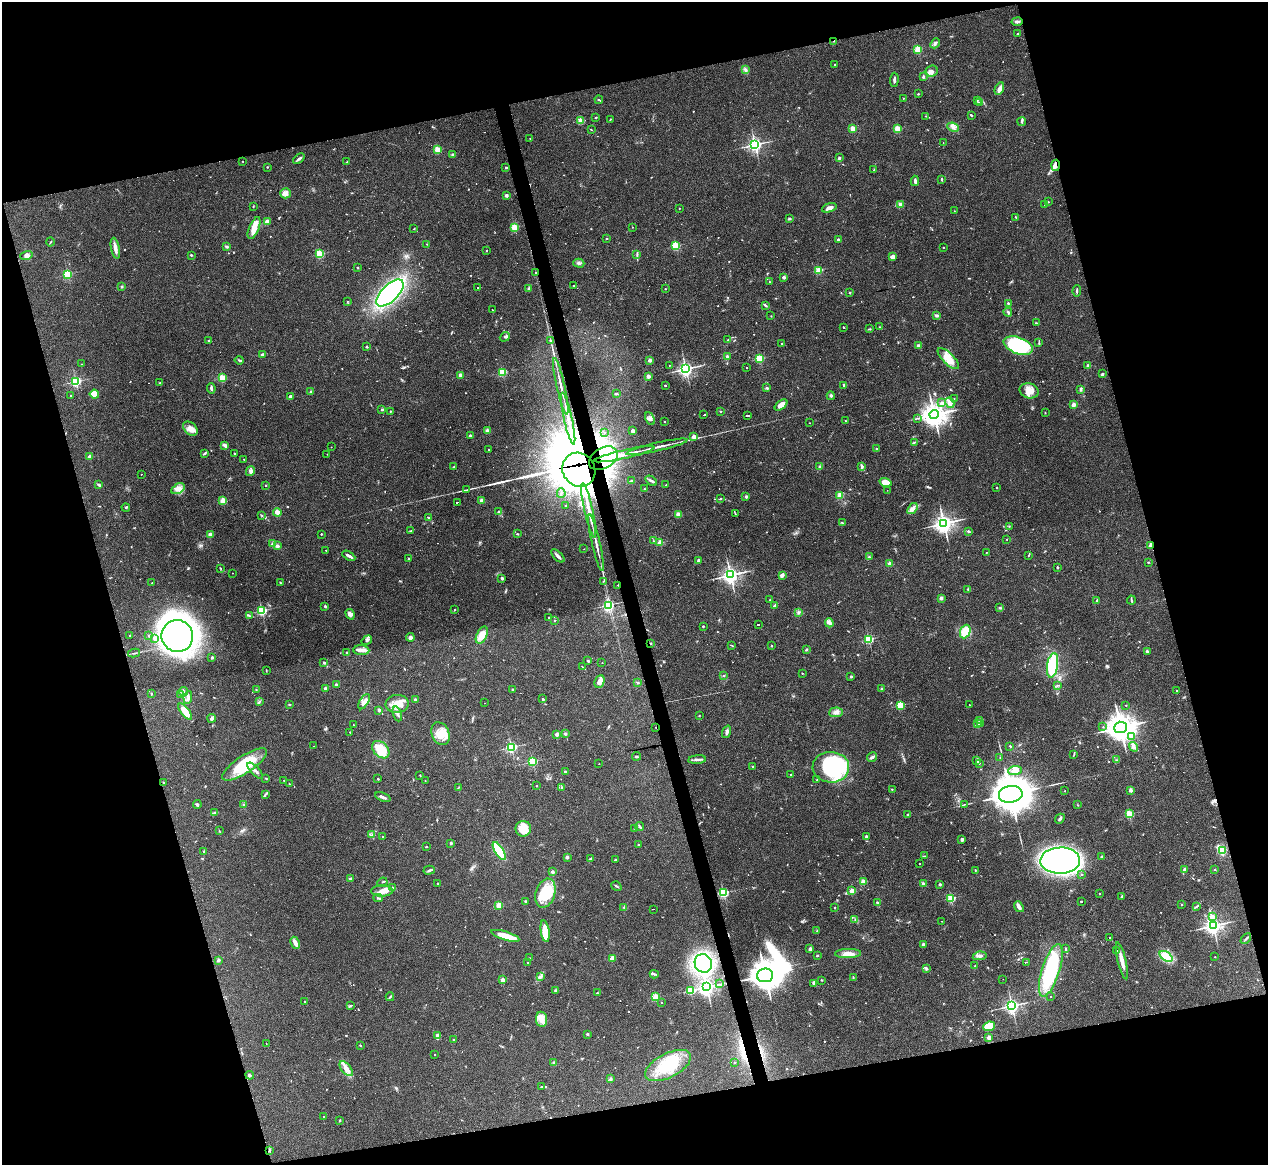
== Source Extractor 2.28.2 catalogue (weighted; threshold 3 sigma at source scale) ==
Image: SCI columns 1-5061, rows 254-4903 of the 5061 x 5039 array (HDU 1 of 3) = the unmasked area's bounding box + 8 px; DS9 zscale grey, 4 x 4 block average (1 PNG px = mean of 4 x 4 image px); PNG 1270 x 1167 px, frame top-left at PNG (2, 2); each listed source drawn as its Kron ellipse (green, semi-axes under 4 px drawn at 4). Shown black and unused: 31% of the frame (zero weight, under 3 of 4 exposures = <1% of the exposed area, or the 3 px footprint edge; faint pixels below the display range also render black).
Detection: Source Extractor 2.28.2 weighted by HDU 2 'WHT'. Background 0.0954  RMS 0.0058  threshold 0.026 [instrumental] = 3 sigma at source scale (4.5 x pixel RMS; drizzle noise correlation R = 1.50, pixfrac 1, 0.05/0.05 arcsec/px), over >= 5 px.
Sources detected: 848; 6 too faint to see at this stretch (4 x 4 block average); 13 inside a brighter object's white glare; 36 cosmic-ray / hot-pixel residue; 2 long thin detections or spike segments (spike, bleed or trail) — neither listed nor drawn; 11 coinciding with a brighter row at this scale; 30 inside a brighter listed object's ellipse — not listed separately; of the other 750, all 500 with FLUX_AUTO >= 1.71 (the completeness limit of this list) listed and drawn (250 fainter detections not listed), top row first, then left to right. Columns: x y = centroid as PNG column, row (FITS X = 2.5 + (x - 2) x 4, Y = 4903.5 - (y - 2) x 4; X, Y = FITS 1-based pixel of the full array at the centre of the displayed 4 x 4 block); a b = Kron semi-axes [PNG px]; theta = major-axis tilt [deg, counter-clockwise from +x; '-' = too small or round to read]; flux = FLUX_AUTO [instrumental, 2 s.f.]
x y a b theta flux
1017 22 5 3 - 8.7
1017 34 2 2 - 4.8
834 41 2 2 - 1.9
935 43 5 2 - 6.8
918 49 2 2 - 210
835 64 2 2 - 6.2
745 70 2 2 - 3.6
932 71 6 5 - 15
923 77 3 2 - 4.8
894 80 7 2 86 11
999 89 7 3 65 18
918 94 2 2 - 7.1
903 98 2 2 - 3.9
599 100 4 2 - 3.5
977 100 3 2 - 3.3
979 103 2 2 - 4.1
971 115 3 2 - 4
925 116 2 2 - 2.7
596 117 3 2 - 2.2
610 119 2 2 - 2.2
580 121 2 2 - 100
1022 122 4 2 - 5
953 127 6 3 -22 13
853 128 2 2 - 120
591 129 2 2 - 2.2
897 129 2 2 - 180
530 139 2 2 - 1.7
943 143 2 2 - 2.2
755 145 3 2 - 950
437 150 2 2 - 180
452 154 3 2 - 3.8
839 158 2 2 - 23
299 159 6 2 39 8.5
243 161 2 2 - 2.4
346 162 2 2 - 3.4
1056 165 5 4 - 17
267 167 2 2 - 2.3
506 168 2 2 - 12
874 170 3 2 - 3.3
942 179 3 2 - 3.5
915 181 5 2 - 10
285 193 5 5 - 14
506 195 2 2 - 34
1048 202 2 2 - 5.2
900 204 3 3 - 15
1045 205 2 2 - 9.8
253 206 2 2 - 1.9
679 208 2 2 - 1.8
829 208 8 3 16 17
954 211 2 2 - 2.8
1016 217 3 2 - 2.3
790 219 3 2 - 3.2
267 221 2 2 - 81
514 227 2 2 - 210
632 227 2 2 - 2.3
254 228 11 5 67 39
414 229 2 2 - 1.8
607 238 2 2 - 2.5
838 240 2 2 - 28
50 242 4 2 - 2.5
427 244 2 2 - 2.9
227 246 3 2 - 7.5
676 246 2 2 - 260
943 247 2 2 - 4.8
115 248 11 3 -79 21
487 250 2 2 - 3.9
320 254 2 2 - 290
191 255 2 2 - 10
637 255 3 2 - 2.1
26 256 6 4 17 11
893 257 4 3 - 17
579 263 5 4 - 9.7
357 267 3 2 - 2.8
819 270 2 2 - 200
536 272 2 2 - 3.6
68 274 2 2 - 330
784 277 2 2 - 28
769 282 3 2 - 2.4
573 285 2 2 - 3.1
122 287 2 2 - 17
478 287 3 2 - 93
528 289 4 2 - 4.7
665 289 2 2 - 4.9
1077 291 6 2 88 5.1
850 292 2 2 - 2.2
390 293 17 8 44 540
347 302 3 2 - 1.8
1008 303 2 2 - 12
765 305 3 2 - 6.3
492 310 2 2 - 1.9
1008 312 4 2 - 3.7
937 315 3 2 - 7.1
771 316 2 2 - 1.9
1036 323 3 2 - 2.5
843 327 2 2 - 7.1
879 327 3 2 - 3.3
870 329 3 2 - 2.3
505 337 5 2 - 6.3
209 340 2 2 - 9.4
728 340 2 2 - 1.8
550 341 2 2 - 2.4
1039 342 3 2 - 2
782 343 2 2 - 7.5
918 346 2 2 - 42
1018 346 15 8 -20 290
367 347 2 2 - 15
262 354 2 2 - 25
727 356 2 2 - 8.1
760 358 2 2 - 280
948 359 14 5 -45 57
239 360 4 2 - 4
650 360 2 2 - 46
81 364 2 2 - 2.4
669 365 2 2 - 55
1088 366 2 2 - 11
747 368 2 2 - 1.8
686 369 3 3 - 980
502 372 2 2 - 290
1102 374 2 2 - 3.1
460 375 2 2 - 39
648 376 2 2 - 60
222 378 2 2 - 220
76 381 2 2 - 450
160 383 2 2 - 17
665 385 2 2 - 9.3
844 385 2 2 - 5.6
561 386 29 2 -77 28
211 388 5 2 - 7.3
767 388 3 2 - 5.1
1081 390 2 2 - 2.6
311 391 2 2 - 13
1029 391 9 7 -15 42
617 393 2 2 - 2.4
94 394 4 4 - 48
71 396 2 2 - 8.5
831 396 4 2 - 5.6
290 397 2 2 - 35
954 398 2 2 - 2.9
942 403 2 2 - 22
950 403 5 2 - 9.3
781 405 7 4 38 25
1073 405 2 2 - 63
382 409 2 2 - 18
390 411 2 2 - 3.3
721 411 2 2 - 3.5
1045 413 2 2 - 1.9
704 415 2 2 - 80
747 415 3 2 - 130
934 415 5 4 - 3100
917 418 2 2 - 2.5
568 419 26 2 -77 63
650 419 7 3 -66 10
665 421 2 2 - 2.9
846 421 3 2 - 3
809 423 2 2 - 2.1
190 429 8 5 -43 22
633 430 2 2 - 49
487 431 2 2 - 79
604 432 2 2 - 3.2
470 435 2 2 - 21
694 437 2 2 - 61
915 442 2 2 - 2
225 445 4 2 - 19
331 447 2 2 - 2.6
657 447 31 2 13 35
876 448 2 2 - 7.2
489 449 2 2 - 21
205 453 4 2 - 4.2
234 453 2 2 - 8.3
327 454 2 2 - 2
624 454 31 2 13 86
90 457 2 2 - 58
603 458 16 10 30 190
244 459 2 2 - 2.8
862 466 3 3 - 5.6
454 467 2 2 - 2.5
820 467 2 2 - 2.2
579 470 18 16 -55 12000
250 471 5 3 - 10
141 474 2 2 - 2.1
631 481 2 2 - 2.3
651 481 6 2 -33 7.6
885 482 6 4 -16 31
99 485 3 2 - 6.6
266 485 2 2 - 5.6
666 485 2 2 - 6.2
997 488 2 2 - 7.3
178 489 7 4 29 17
644 489 2 2 - 1.8
466 490 4 2 - 3.2
887 490 2 2 - 1.9
561 493 5 2 - 3.5
840 495 2 2 - 130
746 497 2 2 - 30
721 499 2 2 - 3.1
481 500 2 2 - 55
223 501 2 2 - 130
457 502 2 2 - 59
566 506 2 2 - 6.3
126 507 4 2 - 3.3
912 509 6 2 54 9.8
589 510 28 2 -77 69
277 512 4 3 - 22
498 512 2 2 - 11
735 513 2 2 - 1.9
678 514 2 2 - 98
262 515 3 2 - 2.5
429 518 2 2 - 11
842 523 4 2 - 3.1
944 523 4 3 - 1600
1009 526 2 2 - 1.8
411 531 2 2 - 1.8
968 531 3 2 - 5.1
210 534 2 2 - 57
321 534 2 2 - 6.4
517 534 3 2 - 3.1
1007 539 2 2 - 3.7
653 541 2 2 - 1.8
596 543 29 2 -77 27
660 543 2 2 - 120
273 544 4 3 - 9.1
1151 545 2 2 - 81
277 546 3 3 - 8
584 549 2 2 - 1.7
326 550 2 2 - 3.2
986 552 2 2 - 1.8
1029 555 2 2 - 2
349 556 7 2 -30 11
558 556 8 2 -45 13
869 557 4 2 - 4.5
408 559 2 2 - 7.8
699 561 2 2 - 40
1148 562 2 2 - 2.3
890 564 2 2 - 78
1057 567 3 2 - 2.3
220 568 2 2 - 1.8
232 573 2 2 - 2.3
730 575 3 3 - 1500
782 575 3 3 - 12
502 578 2 2 - 26
603 581 2 2 - 2.1
152 583 2 2 - 4
280 583 2 2 - 2.1
618 585 2 2 - 3.3
968 589 3 2 - 3
941 598 2 2 - 45
770 600 2 2 - 2
1097 600 2 2 - 24
1131 600 4 2 - 3.7
608 605 2 2 - 750
775 605 4 2 - 8.6
325 606 2 2 - 18
1000 607 3 2 - 4
455 610 2 2 - 8
262 611 2 2 - 390
798 612 4 2 - 2.4
350 614 5 4 - 12
249 616 2 2 - 2
549 618 2 2 - 8.5
554 621 2 2 - 3.8
829 623 4 4 - 9.8
758 625 2 2 - 170
703 626 2 2 - 11
965 632 7 5 66 86
130 635 2 2 - 2.2
149 635 2 2 - 9.6
482 635 9 5 65 41
177 636 16 15 - 2200
410 637 4 3 - 10
155 638 3 2 - 7.8
869 639 2 2 - 390
367 640 6 3 33 6.6
650 643 2 2 - 2.8
731 645 4 2 - 2.5
771 646 3 2 - 1.9
361 650 8 5 -4 19
806 650 2 2 - 12
1147 651 2 2 - 3.7
134 653 6 2 10 5.3
347 653 3 2 - 2.8
212 657 2 2 - 23
588 661 2 2 - 5.2
323 663 3 2 - 4.6
602 663 2 2 - 1.9
1053 665 12 5 81 210
582 667 3 2 - 1.7
266 670 3 2 - 1.8
802 673 2 2 - 5
724 676 3 2 - 2.2
851 676 2 2 - 20
599 682 6 4 64 21
637 683 3 2 - 2.5
336 685 2 2 - 21
1057 685 2 2 - 1.9
325 688 2 2 - 26
882 689 2 2 - 28
256 690 2 2 - 2.2
513 690 2 2 - 6.9
1177 690 2 2 - 2.6
183 692 4 3 - 8.9
151 694 3 2 - 3
181 695 4 2 - 3.1
188 697 6 3 81 11
543 699 2 2 - 15
415 700 2 2 - 33
259 702 3 2 - 1.9
364 702 8 4 59 20
484 703 2 2 - 6.6
289 704 2 2 - 9.7
397 704 11 9 6 51
900 705 2 2 - 240
969 705 2 2 - 2.1
1126 705 2 2 - 1.8
379 710 2 2 - 32
185 712 10 3 -52 69
836 712 6 5 - 16
397 714 8 3 -71 11
699 716 2 2 - 2
212 718 4 3 - 7.5
980 720 2 2 - 3.1
980 723 3 2 - 3.8
978 724 3 2 - 3.6
353 725 2 2 - 2.6
656 727 2 2 - 3.7
1103 727 2 2 - 2.5
1120 727 6 5 - 4600
350 732 2 2 - 6
727 732 6 2 73 12
440 734 12 8 -67 56
557 734 2 2 - 53
565 734 2 2 - 24
1131 737 3 2 - 4.5
314 746 2 2 - 2.2
1010 746 3 2 - 2.7
511 747 2 2 - 620
1133 747 5 3 - 9.2
381 750 10 7 -45 84
1074 754 3 2 - 1.9
636 756 4 2 - 4
872 757 5 3 - 7.7
1000 757 2 2 - 2.2
697 760 9 2 5 9.6
1117 760 2 2 - 1.9
977 761 4 2 - 10
532 762 2 2 - 410
979 763 2 2 - 1.9
245 764 26 8 33 150
599 764 2 2 - 2
753 767 2 2 - 4.1
831 767 18 15 -2 450
1015 770 7 4 3 22
255 771 10 2 -47 14
565 772 2 2 - 20
791 774 2 2 - 4.9
420 775 2 2 - 2.2
266 778 2 2 - 1.8
378 779 2 2 - 9.2
284 780 2 2 - 5.6
817 780 2 2 - 1.9
425 781 2 2 - 2
163 782 2 2 - 1.9
289 784 2 2 - 7.7
537 786 2 2 - 1.7
562 787 3 2 - 1.8
458 788 2 2 - 2
892 789 2 2 - 4.5
1130 790 2 2 - 48
1065 791 2 2 - 3.1
1011 794 12 8 8 13000
265 795 3 2 - 4.2
383 797 8 3 -21 9.3
243 804 2 2 - 1.7
197 805 4 3 - 4.3
964 805 3 2 - 1.9
1078 805 2 2 - 1.9
215 813 4 2 - 4.3
1129 814 2 2 - 280
908 815 2 2 - 19
1060 819 5 2 - 6.3
640 826 4 2 - 4.4
634 828 2 2 - 4.4
523 829 8 7 - 60
219 831 3 2 - 1.8
372 835 2 2 - 2.3
383 836 2 2 - 3.8
866 837 4 3 - 7.2
962 839 4 2 - 6.3
451 843 2 2 - 20
638 844 2 2 - 7.3
426 847 2 2 - 7.3
1222 850 4 3 - 50
204 851 2 2 - 2.2
499 851 10 4 -59 130
924 856 3 2 - 2.8
567 857 2 2 - 29
1102 857 2 2 - 25
591 858 3 2 - 4.4
615 860 2 2 - 17
1060 861 20 13 1 1100
920 864 2 2 - 3.1
1185 869 2 2 - 35
429 870 6 2 16 5.8
975 870 2 2 - 1.9
1214 870 3 2 - 2.2
552 872 2 2 - 37
1081 874 2 2 - 5.1
350 879 3 2 - 7.4
382 882 5 2 - 3.4
863 882 2 2 - 95
438 883 2 2 - 3.1
923 884 2 2 - 37
940 884 2 2 - 22
616 886 5 2 - 4.6
392 888 2 2 - 21
382 891 11 5 1 31
852 891 2 2 - 95
545 893 15 9 72 120
723 893 2 2 - 500
1099 893 2 2 - 3.4
1122 896 4 2 - 3.5
378 898 5 2 - 3.8
951 898 2 2 - 290
525 901 2 2 - 11
1081 901 2 2 - 8.5
877 902 2 2 - 13
1181 904 2 2 - 2.3
499 905 2 2 - 140
1197 906 2 2 - 2.3
624 907 2 2 - 2.1
1019 907 6 3 -52 14
835 908 2 2 - 2.1
653 909 2 2 - 59
1212 917 2 2 - 49
855 919 2 2 - 1.9
942 921 2 2 - 1.9
1213 926 3 3 - 1400
545 931 11 4 -82 66
817 931 2 2 - 1.8
505 936 14 4 -17 54
1109 937 2 2 - 160
1246 939 6 2 43 5.6
295 943 6 3 -63 19
923 944 2 2 - 28
810 949 4 2 - 7
1066 949 4 2 - 3.4
1116 951 2 2 - 1.9
848 954 13 4 1 31
817 956 2 2 - 9.7
980 956 7 3 10 10
1166 956 7 4 -35 72
1215 957 2 2 - 3
530 958 3 2 - 2.1
612 958 2 2 - 96
218 960 2 2 - 35
1122 961 19 3 -77 32
1026 962 2 2 - 74
528 963 2 2 - 3.2
703 963 9 8 - 440
975 966 2 2 - 7.2
926 968 4 2 - 6.7
1051 970 27 9 72 300
654 974 4 2 - 4.3
765 975 8 7 - 5500
540 977 3 2 - 5
853 977 3 2 - 2.5
1003 979 2 2 - 7.2
503 980 2 2 - 68
822 980 2 2 - 2
814 983 4 3 - 9.4
720 984 2 2 - 1.7
706 987 3 3 - 1400
555 990 2 2 - 18
690 991 2 2 - 280
597 993 2 2 - 8.5
1050 996 2 2 - 2.7
390 997 4 2 - 5
655 997 2 2 - 160
305 1002 2 2 - 3.6
662 1002 2 2 - 4.6
350 1006 2 2 - 1.9
1012 1006 3 3 - 940
542 1019 7 5 -82 24
989 1026 6 4 25 63
587 1034 3 2 - 4.2
438 1035 3 3 - 11
989 1037 2 2 - 67
454 1040 2 2 - 2.3
266 1043 2 2 - 2
360 1046 2 2 - 1.8
435 1055 2 2 - 5.8
554 1062 3 2 - 3.6
734 1062 2 2 - 4.1
668 1066 25 12 27 160
346 1069 9 4 -51 21
250 1075 4 2 - 3.3
610 1079 3 3 - 4.9
541 1087 2 2 - 2.5
323 1116 2 2 - 2.8
340 1120 2 2 - 11
270 1150 4 2 - 3.8
Overlapping masked pixels (flux is a lower limit): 11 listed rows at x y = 834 41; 1056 165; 536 272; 568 419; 603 458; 579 470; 1151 545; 618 585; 650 643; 656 727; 765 975
Diffuse or blended objects may show on this block-average render without a row.